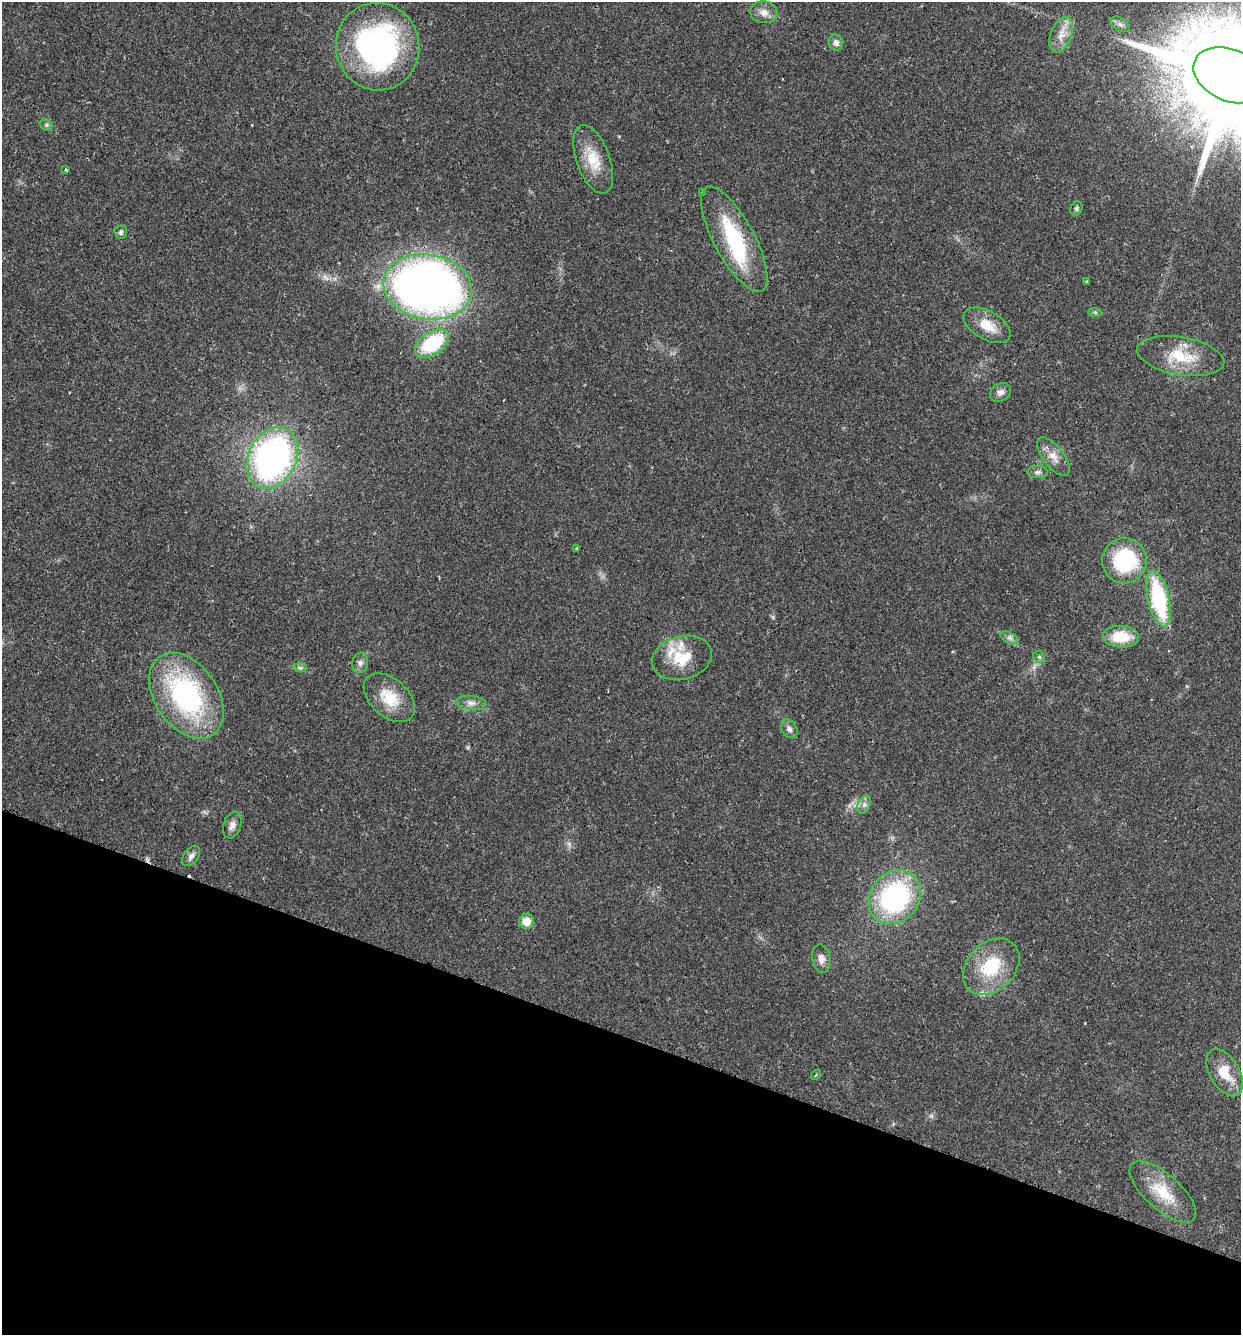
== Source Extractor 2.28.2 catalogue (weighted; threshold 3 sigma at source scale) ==
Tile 15 of 4 x 4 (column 3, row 4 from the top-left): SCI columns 2668-3906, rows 26-1358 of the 5462 x 5379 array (HDU 1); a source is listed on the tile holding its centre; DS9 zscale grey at full resolution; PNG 1243 x 1337 px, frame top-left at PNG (2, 2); each listed source drawn as its Kron ellipse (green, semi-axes under 4 px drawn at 4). Shown black and unused: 22% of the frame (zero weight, under 2 of 3 exposures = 3% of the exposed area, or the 3 px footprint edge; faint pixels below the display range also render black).
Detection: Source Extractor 2.28.2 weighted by HDU 2 'WHT'; one run over the whole footprint, this tile lists its part. Background 0.0469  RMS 0.0048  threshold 0.0215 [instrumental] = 3 sigma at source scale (4.5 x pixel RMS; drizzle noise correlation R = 1.50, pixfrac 1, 0.05/0.05 arcsec/px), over >= 5 px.
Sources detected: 48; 1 inside a brighter object's white glare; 1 cosmic-ray / hot-pixel residue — neither listed nor drawn; the other 46 listed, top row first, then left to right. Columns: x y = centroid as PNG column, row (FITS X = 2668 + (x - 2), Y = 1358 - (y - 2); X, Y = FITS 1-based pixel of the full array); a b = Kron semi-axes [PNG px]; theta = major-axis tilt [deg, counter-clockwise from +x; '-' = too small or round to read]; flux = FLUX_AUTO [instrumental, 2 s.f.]
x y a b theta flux
764 12 14 11 -8 3.9
1120 24 11 6 -31 1.9
1061 35 19 10 69 5.8
836 43 8 7 - 2.2
378 47 44 41 -81 120
1230 75 38 26 -24 18000
46 125 7 5 -23 0.92
593 159 36 16 -70 13
66 170 3 2 - 0.41
702 192 3 3 - 1.4
1076 209 7 5 62 0.95
121 232 7 6 - 1.1
734 239 59 20 -62 39
1087 281 3 3 - 0.59
427 287 45 32 -9 350
1095 312 7 4 -1 0.81
987 325 26 14 -30 9.7
432 343 19 11 33 29
1180 356 44 19 -10 18
1000 392 11 8 31 2.5
1053 457 23 10 -52 5.6
272 458 32 24 63 160
1037 472 10 6 0 1.6
576 548 3 3 - 0.89
1124 561 22 22 - 39
1159 599 28 10 -77 47
1121 637 18 11 -2 13
1010 638 10 5 -26 1.6
1039 657 6 5 - 0.82
682 658 30 21 14 18
360 663 10 7 82 1.9
300 668 7 4 -1 0.97
186 696 47 31 -55 80
389 698 30 19 -42 14
471 703 15 7 -5 2.9
789 729 10 7 -56 1.9
864 805 9 6 64 1.9
232 825 14 8 72 2.7
191 856 11 7 53 2.1
895 897 28 24 51 74
527 921 7 7 - 5.7
821 958 14 9 -78 3.3
991 967 32 23 45 25
1225 1072 26 15 -60 11
816 1075 6 2 45 0.44
1163 1192 41 17 -41 16
Isophote crosses this tile's border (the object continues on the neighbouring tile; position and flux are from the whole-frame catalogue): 1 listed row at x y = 1230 75